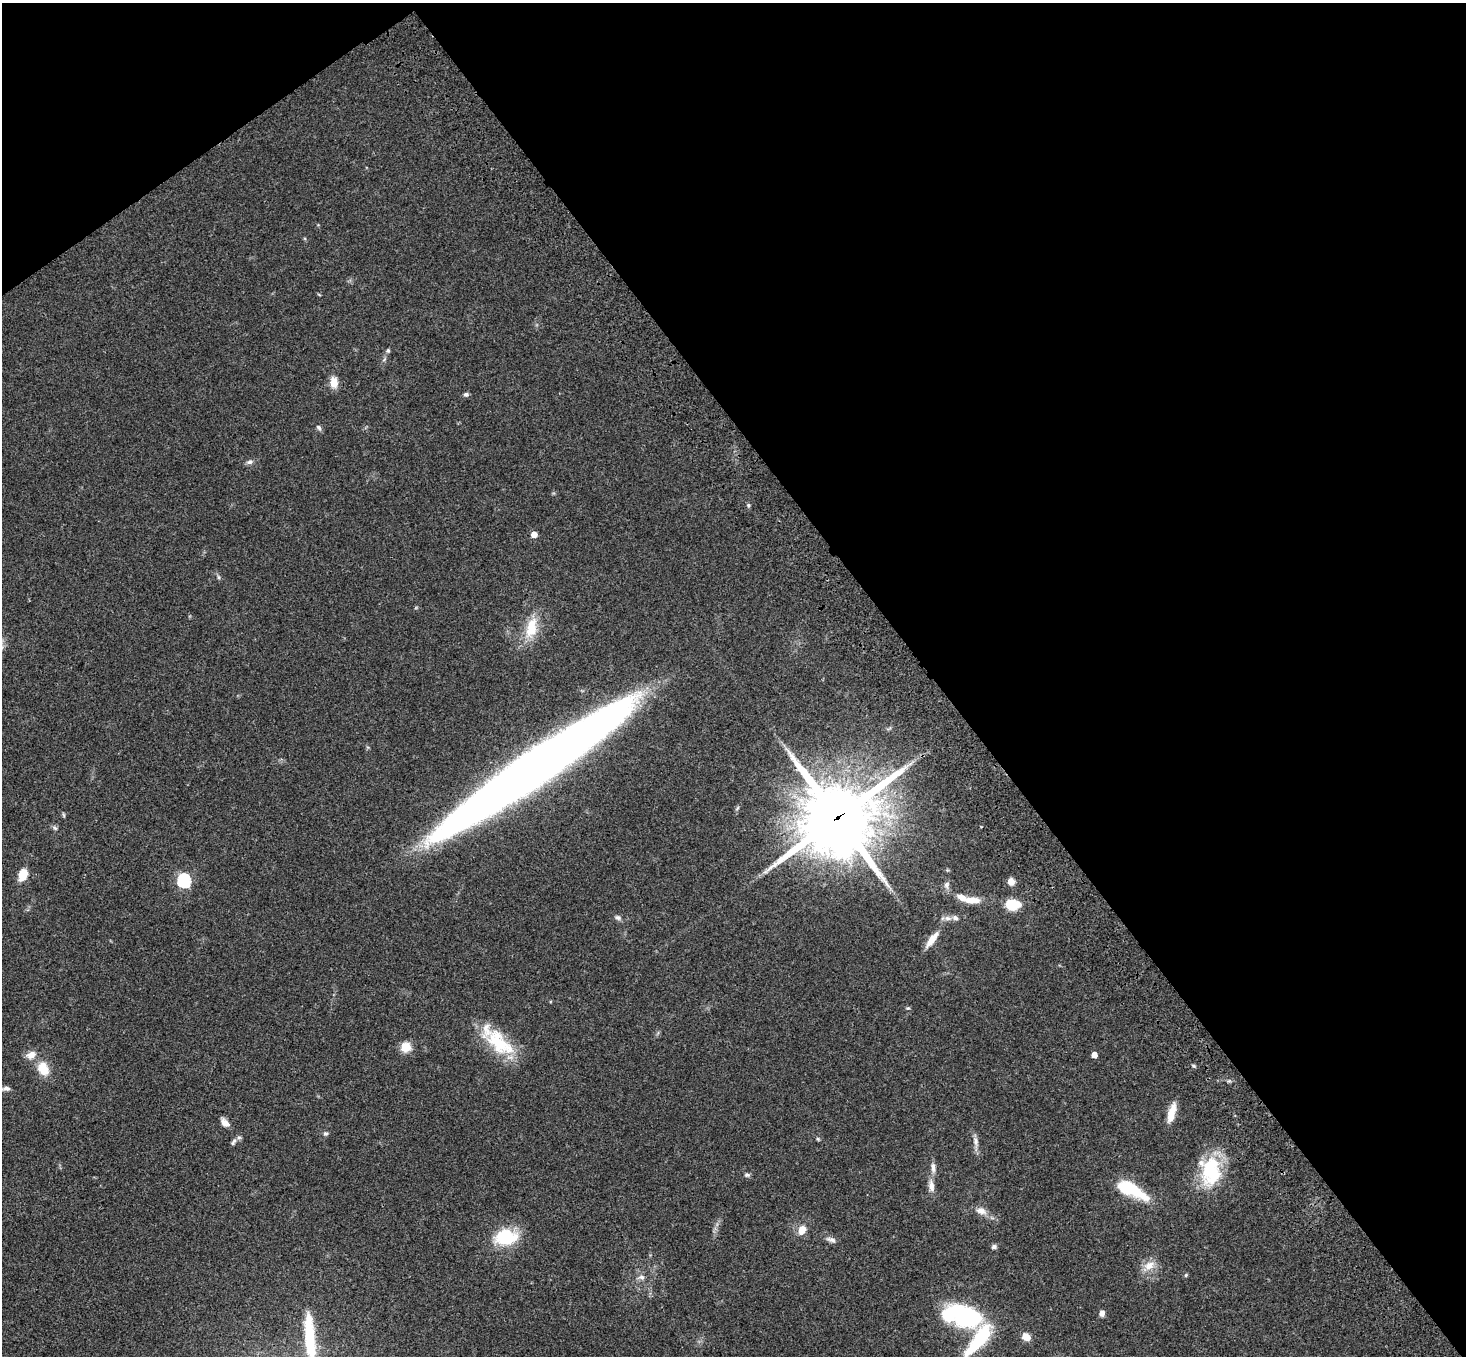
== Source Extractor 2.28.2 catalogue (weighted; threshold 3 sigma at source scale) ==
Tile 3 of 4 x 4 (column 3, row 1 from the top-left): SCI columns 3038-4501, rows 4440-5793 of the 6070 x 6030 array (HDU 1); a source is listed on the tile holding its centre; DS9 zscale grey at full resolution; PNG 1468 x 1358 px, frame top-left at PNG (2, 3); no overlay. Shown black and unused: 39% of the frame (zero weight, under 3 of 4 exposures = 6% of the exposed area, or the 3 px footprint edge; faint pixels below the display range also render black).
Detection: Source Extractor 2.28.2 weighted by HDU 2 'WHT'; one run over the whole footprint, this tile lists its part. Background 0.0472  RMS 0.0052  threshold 0.0234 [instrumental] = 3 sigma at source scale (4.5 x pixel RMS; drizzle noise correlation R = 1.50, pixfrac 1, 0.05/0.05 arcsec/px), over >= 5 px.
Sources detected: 57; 2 inside a brighter object's white glare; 1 long thin detection or spike segment (spike, bleed or trail) — not listed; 3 inside a brighter listed object's ellipse — not listed separately; the other 51 listed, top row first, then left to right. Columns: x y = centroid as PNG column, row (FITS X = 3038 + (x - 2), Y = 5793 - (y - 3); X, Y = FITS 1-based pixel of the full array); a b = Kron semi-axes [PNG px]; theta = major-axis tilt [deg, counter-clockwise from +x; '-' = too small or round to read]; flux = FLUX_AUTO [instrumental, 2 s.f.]
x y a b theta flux
388 351 5 5 - 0.92
334 382 14 9 -87 4.9
466 394 6 6 - 1.1
319 428 8 6 -46 1.2
250 462 9 6 14 1.5
748 505 5 4 - 0.74
534 534 5 4 - 5.5
219 577 6 4 -88 0.74
531 628 27 13 78 13
63 815 7 3 -81 0.6
837 818 26 24 37 4200
55 828 6 5 - 0.91
23 874 11 7 73 9.2
184 881 6 6 - 68
1011 881 8 7 - 3.5
946 885 10 7 73 1.9
972 900 18 8 0 6.6
1012 905 13 9 -1 17
618 918 8 6 -23 1.5
948 918 10 6 -7 2.1
932 939 24 7 53 5.9
908 1008 6 4 -17 0.67
499 1043 44 21 -41 27
406 1047 11 11 - 6.3
1094 1055 4 4 - 4.3
43 1069 19 14 -63 8.8
6 1089 12 5 7 1.7
1171 1113 23 8 75 7.3
225 1123 12 7 -41 2.9
325 1133 6 5 - 0.98
818 1139 5 5 - 0.68
975 1141 14 6 -84 2.6
234 1142 11 5 62 1.5
933 1167 15 6 -86 2.4
1210 1171 36 24 90 31
747 1175 8 5 -9 0.99
931 1186 15 7 -85 3.7
1132 1190 40 13 -26 23
981 1211 17 9 -15 3.9
802 1230 14 10 62 4.7
505 1237 21 14 6 28
831 1240 13 6 -17 2.1
994 1247 7 6 - 1.3
1149 1265 17 11 25 5.7
1186 1275 5 4 - 0.56
641 1277 8 6 -20 1.8
1102 1313 7 5 78 2
967 1315 39 14 -10 81
310 1337 65 13 -85 29
982 1337 31 17 62 25
1026 1337 9 7 -35 5
Overlapping masked pixels (flux is a lower limit): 1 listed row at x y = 837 818
Isophote crosses this tile's border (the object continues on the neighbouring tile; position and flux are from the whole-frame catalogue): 2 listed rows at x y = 6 1089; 310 1337
Unlisted compact peaks at least as high as the median listed source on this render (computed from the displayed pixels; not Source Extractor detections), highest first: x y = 1194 1066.